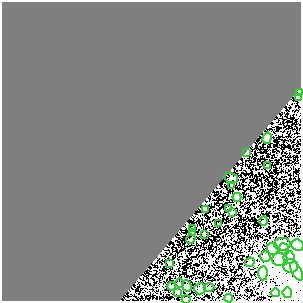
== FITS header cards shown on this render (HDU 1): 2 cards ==
NAXIS1  =                  299
NAXIS2  =                  299

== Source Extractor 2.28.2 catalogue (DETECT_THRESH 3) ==
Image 299 x 299 px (HDU 1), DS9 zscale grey, 1 PNG px = 1 image px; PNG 303 x 303 px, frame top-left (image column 1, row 299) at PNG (2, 2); each listed source drawn as its Kron ellipse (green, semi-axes under 4 px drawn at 4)
Background 0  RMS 0.0036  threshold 0.0109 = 3 sigma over >= 5 px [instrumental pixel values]
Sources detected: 39; all 39 listed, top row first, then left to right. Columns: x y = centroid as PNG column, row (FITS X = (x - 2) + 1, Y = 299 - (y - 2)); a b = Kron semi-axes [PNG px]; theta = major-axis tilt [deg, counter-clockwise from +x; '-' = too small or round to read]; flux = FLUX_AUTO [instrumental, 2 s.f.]
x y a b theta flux
300 93 3 2 - 0.36
298 97 4 3 - 5.5
267 138 6 4 73 44
246 153 4 3 - 6.1
267 165 3 3 - 2.4
231 178 7 5 -17 0.44
232 185 3 3 - 1.7
237 197 4 4 - 15
229 208 3 3 - 1.3
205 210 3 3 - 1.4
232 212 3 3 - 0.35
264 221 5 3 - 0.22
219 224 3 3 - 0.39
192 228 3 3 - 1.1
192 232 4 3 - 3
204 234 3 3 - 1.5
191 239 5 3 - 2.3
282 244 8 6 1 0.69
298 245 6 5 - 0.96
273 249 6 5 - 0.75
284 249 6 5 - 0.6
265 257 5 5 - 1.3
289 257 6 5 - 3.8
280 260 8 6 -10 4.1
250 262 5 4 - 0.46
170 264 3 3 - 2.1
291 266 7 7 - 25
296 271 10 5 -63 3.4
263 273 7 4 86 4.3
179 283 4 3 - 0.21
171 286 4 4 - 0.84
187 286 5 4 - 0.62
209 288 5 3 - 0.28
200 289 6 5 - 0.6
178 293 4 4 - 0.63
275 293 4 4 - 2
287 293 5 5 - 6.5
229 298 4 4 - 1.6
186 299 4 3 - 0.63
At the frame edge (FLAGS 8, measured only in part): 6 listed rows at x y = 300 93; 298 97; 298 245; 291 266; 229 298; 186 299